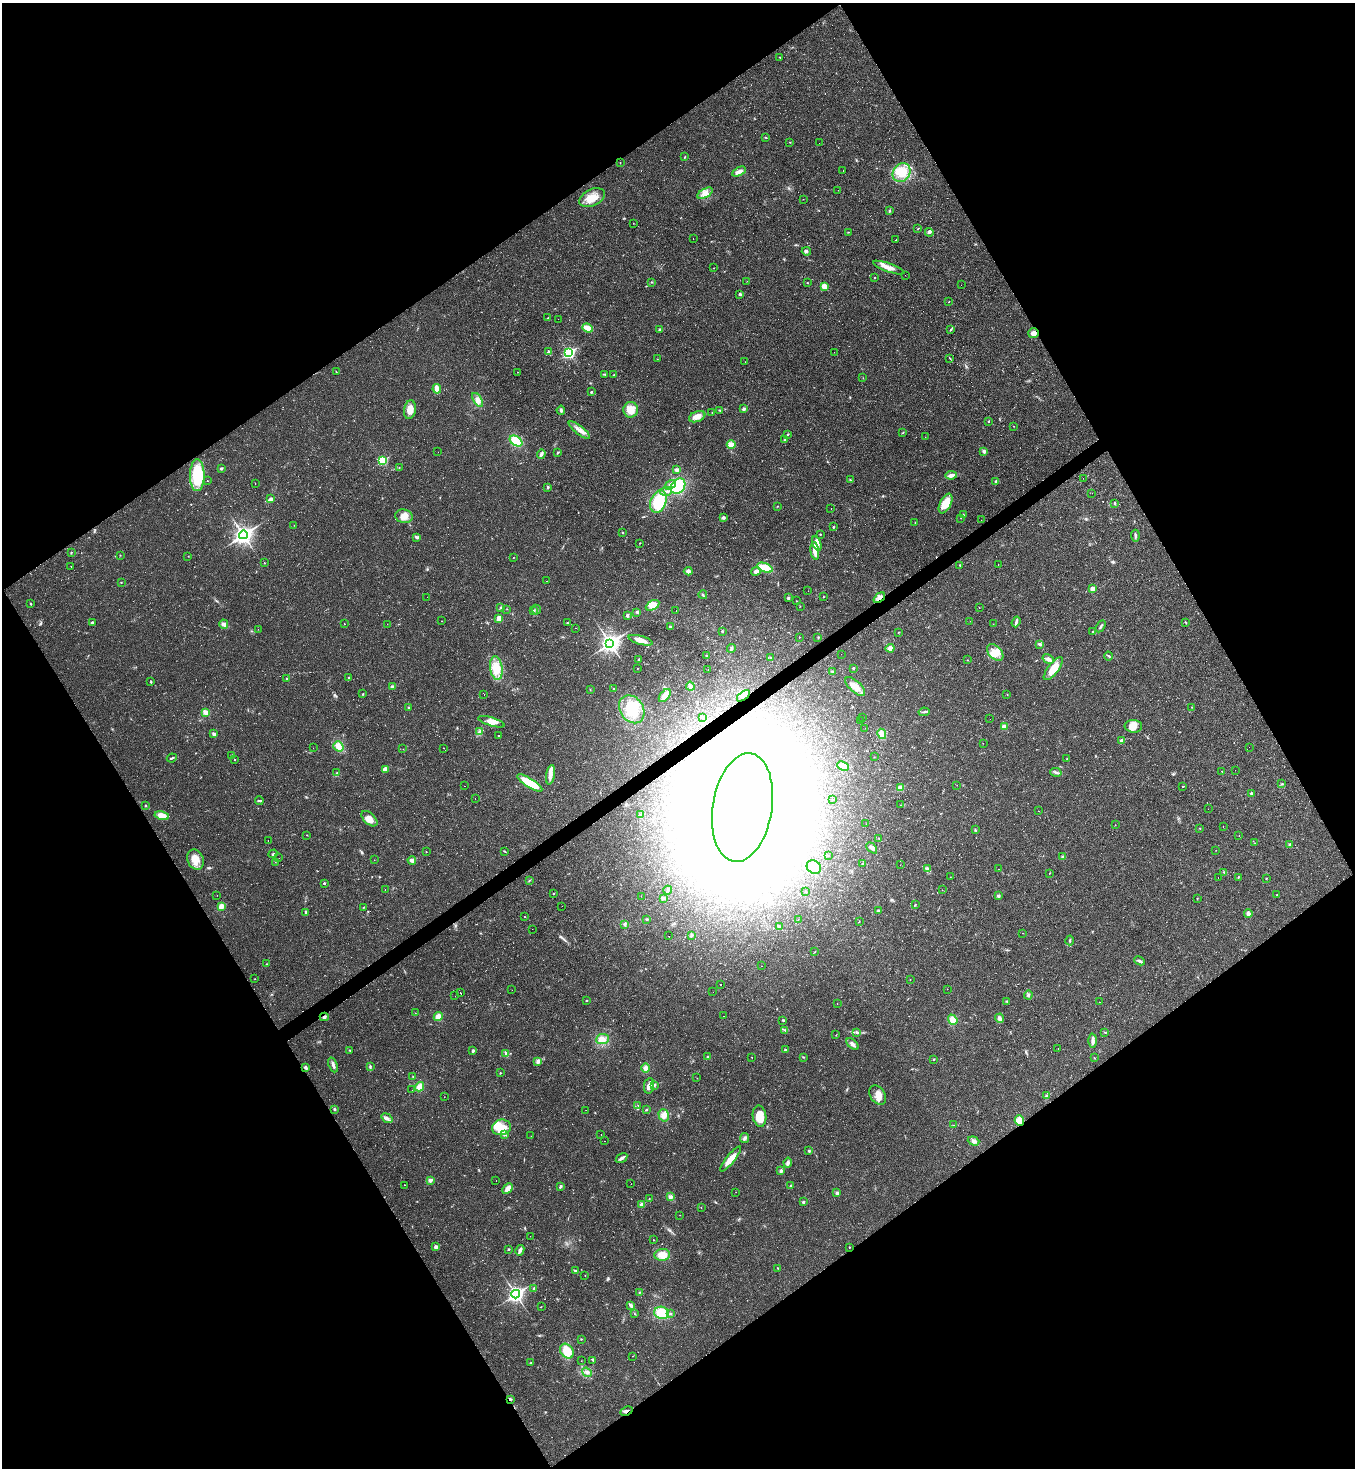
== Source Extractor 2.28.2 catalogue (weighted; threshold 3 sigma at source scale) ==
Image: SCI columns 156-5565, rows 5-5867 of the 5861 x 5867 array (HDU 1 of 3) = the unmasked area's bounding box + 8 px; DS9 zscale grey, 4 x 4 block average (1 PNG px = mean of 4 x 4 image px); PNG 1357 x 1470 px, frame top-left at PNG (2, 3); each listed source drawn as its Kron ellipse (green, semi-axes under 4 px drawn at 4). Shown black and unused: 49% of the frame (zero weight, under 2 of 3 exposures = <1% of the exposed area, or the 3 px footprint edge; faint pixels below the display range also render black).
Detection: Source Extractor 2.28.2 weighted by HDU 2 'WHT'. Background 0.0314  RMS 0.0062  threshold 0.0279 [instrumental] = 3 sigma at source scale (4.5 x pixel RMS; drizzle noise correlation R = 1.50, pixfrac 1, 0.05/0.05 arcsec/px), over >= 5 px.
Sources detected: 557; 3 too faint to see at this stretch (4 x 4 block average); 43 inside a brighter object's white glare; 69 cosmic-ray / hot-pixel residue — neither listed nor drawn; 2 coinciding with a brighter row at this scale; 8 inside a brighter listed object's ellipse — not listed separately; the other 432 listed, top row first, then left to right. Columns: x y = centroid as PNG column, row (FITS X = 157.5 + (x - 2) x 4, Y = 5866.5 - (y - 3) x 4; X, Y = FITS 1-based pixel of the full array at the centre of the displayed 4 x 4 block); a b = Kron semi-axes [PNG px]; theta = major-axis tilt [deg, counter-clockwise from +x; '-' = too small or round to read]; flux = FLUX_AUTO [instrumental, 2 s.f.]
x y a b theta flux
780 57 2 2 - 1.6
766 138 3 2 - 2.1
790 142 2 2 - 1.3
819 143 2 2 - 0.87
685 157 2 2 - 2.7
620 163 2 2 - 0.91
739 171 7 3 27 19
843 171 2 2 - 130
902 173 10 8 51 71
838 190 2 2 - 0.44
705 193 8 4 30 22
592 198 13 8 25 52
803 199 2 2 - 1
889 211 3 2 - 2.8
633 224 2 2 - 0.7
918 228 3 2 - 2.5
848 232 2 2 - 1.6
929 232 4 2 - 3.5
693 238 2 2 - 29
896 240 2 2 - 18
806 251 4 2 - 5.2
714 268 2 2 - 1.5
889 268 16 4 -20 30
905 275 2 2 - 2.9
875 278 2 2 - 1.6
747 281 2 2 - 0.65
652 282 2 2 - 1.6
808 283 2 2 - 1.1
961 285 2 2 - 1
824 286 4 3 - 28
740 294 3 2 - 4.9
949 302 2 2 - 2.1
548 318 2 2 - 1.4
558 319 2 2 - 0.48
588 328 5 3 - 44
660 329 3 3 - 4.7
951 329 4 2 - 3.3
1033 333 5 5 - 17
548 352 3 2 - 3.8
834 352 2 2 - 0.55
569 353 3 2 - 530
950 358 3 2 - 2.2
657 359 2 2 - 0.95
745 362 2 2 - 0.57
336 372 2 2 - 1.5
517 372 2 2 - 0.69
605 374 3 2 - 2.9
614 375 2 2 - 1.7
863 378 2 2 - 1
437 389 5 3 - 43
591 392 2 2 - 3.3
478 400 8 4 -57 16
743 409 3 2 - 7
410 410 9 6 80 31
561 410 4 3 - 6.9
631 410 8 7 - 42
720 411 2 2 - 2.1
712 412 2 2 - 1.3
697 417 8 5 21 24
988 421 2 2 - 6.4
1014 426 2 2 - 1.5
579 430 13 3 -37 23
903 432 2 2 - 1.5
788 434 2 2 - 3.3
925 437 2 2 - 0.64
784 440 3 2 - 2.4
516 441 7 4 -35 80
731 445 4 4 - 29
984 451 3 3 - 8.9
438 452 2 2 - 0.58
558 452 2 2 - 2.1
541 454 4 2 - 10
382 461 2 2 - 250
399 467 2 2 - 1.1
221 468 2 2 - 19
676 470 3 2 - 14
197 475 16 7 -90 180
951 475 6 3 9 17
1083 478 2 2 - 0.83
850 480 2 2 - 2.7
207 481 2 2 - 0.85
996 482 2 2 - 23
255 483 2 2 - 0.96
671 485 6 4 36 16
678 486 8 6 48 110
548 487 3 2 - 4.5
666 491 6 2 5 7.9
1092 493 2 2 - 0.6
271 499 3 2 - 10
658 502 12 7 70 130
945 503 10 5 63 61
1114 503 2 2 - 2.6
777 506 2 2 - 1.1
831 509 2 2 - 0.9
963 514 2 2 - 2.4
404 516 9 6 -9 29
723 518 4 3 - 7.4
961 518 2 2 - 0.74
981 520 2 2 - 0.99
915 523 2 2 - 1.1
294 525 2 2 - 0.57
833 527 2 2 - 3.5
622 533 2 2 - 2.5
820 534 2 2 - 2
243 535 4 3 - 1500
1135 536 6 2 -87 6.9
417 537 4 2 - 5.6
640 543 2 2 - 1.6
817 543 7 4 -71 23
815 551 9 3 -82 44
71 552 2 2 - 2.5
120 555 2 2 - 1.3
188 556 2 2 - 1.9
513 557 2 2 - 1.3
264 563 2 2 - 2.7
998 564 2 2 - 1.1
960 565 3 2 - 2.2
71 566 2 2 - 2
765 568 8 4 -20 61
688 571 4 3 - 10
756 571 5 4 - 12
547 581 2 2 - 1.7
121 582 2 2 - 1.7
1093 589 2 2 - 59
808 591 2 2 - 1
703 595 4 2 - 4.4
427 597 2 2 - 2
823 597 2 2 - 1.5
788 598 2 2 - 7.8
879 598 6 3 39 19
796 601 2 2 - 1.1
30 604 3 2 - 2.7
653 605 7 4 30 38
800 606 2 2 - 1.2
501 608 3 2 - 5.4
979 608 2 2 - 20
507 609 2 2 - 1.2
534 610 2 2 - 3
536 610 5 2 - 6.4
676 611 2 2 - 71
637 612 2 2 - 6
627 616 3 2 - 5
499 619 4 3 - 26
441 621 2 2 - 5.6
970 621 2 2 - 0.59
92 622 3 3 - 5.9
1016 622 5 3 - 7.2
1186 622 3 2 - 1.9
567 623 2 2 - 1.9
224 624 5 4 - 11
344 624 2 2 - 1.3
387 624 2 2 - 0.53
993 624 2 2 - 0.52
1101 626 6 2 58 6.2
670 627 2 2 - 8.9
575 628 2 2 - 3.8
258 629 2 2 - 1.1
722 631 2 2 - 3.4
899 632 2 2 - 1.7
1093 632 2 2 - 2.8
799 637 2 2 - 2.1
818 637 2 2 - 2.2
641 640 12 3 -15 30
610 643 4 3 - 1700
1040 644 3 2 - 6.9
731 648 4 2 - 5.4
890 648 4 3 - 20
995 652 10 6 -46 34
841 654 2 2 - 0.85
707 655 3 2 - 3.2
1108 656 4 2 - 4.6
771 657 2 2 - 1.7
1048 659 6 3 -31 12
638 660 2 2 - 3
967 660 2 2 - 1.2
496 668 12 6 -82 64
853 668 3 2 - 2.8
637 669 2 2 - 1.2
1053 669 14 5 52 52
708 670 2 2 - 0.96
832 671 3 2 - 2
348 678 3 2 - 2.9
287 679 2 2 - 15
151 682 3 2 - 2.9
690 686 4 3 - 10
855 686 12 5 -43 34
392 687 2 2 - 31
590 689 2 2 - 0.99
614 689 2 2 - 4.1
363 694 2 2 - 3.4
484 695 2 2 - 61
1007 695 2 2 - 0.95
665 696 8 4 51 34
743 696 8 4 38 23
409 707 3 2 - 3.2
1192 707 2 2 - 1.2
632 709 15 11 -55 110
205 712 4 3 - 20
924 712 5 2 - 5.7
702 717 4 2 - 2.1
862 717 2 2 - 0.71
990 719 2 2 - 1.4
860 720 2 2 - 0.63
491 722 13 4 -17 28
1133 726 9 6 -2 33
1004 727 2 2 - 71
865 728 2 2 - 1.8
479 732 2 2 - 2.9
214 734 2 2 - 11
882 734 5 4 - 28
499 736 2 2 - 76
1122 741 2 2 - 39
983 743 2 2 - 0.69
338 746 5 4 - 28
1249 747 2 2 - 0.42
313 748 2 2 - 0.75
444 748 2 2 - 5.5
403 749 2 2 - 0.63
232 755 2 2 - 1.1
874 757 2 2 - 0.74
172 758 5 2 - 4.9
1067 759 2 2 - 1.9
234 760 2 2 - 1.7
843 766 6 4 -24 35
385 769 4 3 - 20
1235 770 2 2 - 0.5
1222 771 2 2 - 3.1
1056 772 6 2 -13 7.4
337 773 3 2 - 3.5
550 775 10 4 80 21
530 783 14 4 -32 90
1282 784 3 2 - 1.7
957 785 2 2 - 0.53
465 786 2 2 - 27
1183 786 2 2 - 5.2
900 788 2 2 - 88
1251 793 2 2 - 7.6
475 798 2 2 - 0.67
833 800 2 2 - 0.77
259 801 4 2 - 5.4
900 805 2 2 - 0.6
145 806 2 2 - 1.8
742 807 55 29 81 9600
1208 809 2 2 - 0.44
1039 811 2 2 - 0.52
641 814 3 2 - 2.5
162 816 7 4 -13 30
369 819 9 5 -44 32
866 824 2 2 - 0.54
1115 825 2 2 - 0.75
1223 827 2 2 - 1.9
1200 828 2 2 - 1.6
975 830 2 2 - 3
306 835 2 2 - 1.4
1239 836 2 2 - 1.1
879 838 2 2 - 1.4
268 841 2 2 - 1.4
1255 843 2 2 - 0.73
1290 844 3 2 - 2.8
872 848 6 3 -46 13
1216 850 2 2 - 0.72
505 851 3 2 - 2.6
426 852 2 2 - 1.8
273 854 5 2 - 3.9
828 855 2 2 - 1.8
1063 857 3 3 - 4.7
279 858 2 2 - 1.2
195 860 10 8 -68 42
374 860 2 2 - 0.76
412 860 4 3 - 11
275 862 2 2 - 1.8
862 863 2 2 - 2
900 865 2 2 - 0.76
814 867 7 6 - 35
927 869 4 3 - 6.3
998 869 2 2 - 1.6
1224 872 2 2 - 1.4
1050 873 2 2 - 1.4
950 877 2 2 - 1.4
1218 877 2 2 - 0.7
1238 877 3 2 - 2.3
1266 878 2 2 - 1.5
529 880 2 2 - 1.9
324 883 2 2 - 8.3
385 889 2 2 - 0.64
668 890 4 2 - 6.3
942 890 2 2 - 0.53
806 892 2 2 - 1.7
553 894 2 2 - 2.6
1277 894 2 2 - 1.8
217 895 2 2 - 0.58
641 896 2 2 - 2.4
998 896 3 3 - 6.1
663 898 3 2 - 6
1197 898 2 2 - 1.4
915 904 2 2 - 1.4
221 906 2 2 - 62
562 906 2 2 - 21
364 907 2 2 - 1.6
878 911 3 2 - 4.7
306 912 3 2 - 6.1
1248 914 4 3 - 12
524 916 2 2 - 4.4
647 919 3 2 - 2.7
798 919 2 2 - 2.4
859 921 3 2 - 1.8
625 924 2 2 - 2.8
780 926 3 3 - 7.7
532 929 2 2 - 6.1
1023 933 2 2 - 0.61
691 935 3 2 - 4.4
669 936 2 2 - 27
1070 940 5 2 - 4.1
815 952 2 2 - 1.2
1139 961 5 2 - 8.8
267 964 2 2 - 2.6
761 966 2 2 - 2.6
255 979 2 2 - 1
910 979 2 2 - 1.4
720 985 2 2 - 4.6
947 989 2 2 - 0.59
512 990 2 2 - 1.9
460 992 2 2 - 32
713 992 2 2 - 0.63
1028 995 4 2 - 5.3
455 996 2 2 - 3.4
586 1001 2 2 - 2.9
1007 1002 2 2 - 2
1099 1002 2 2 - 0.96
837 1003 2 2 - 2.6
415 1013 2 2 - 0.84
724 1016 2 2 - 0.67
324 1017 4 3 - 5.9
438 1017 4 4 - 28
999 1018 5 3 - 10
783 1020 3 2 - 3.6
953 1020 5 4 - 35
785 1030 3 2 - 4.1
857 1032 2 2 - 2.6
1105 1032 2 2 - 2.7
836 1035 2 2 - 1
602 1039 6 5 - 26
1093 1041 7 3 88 12
852 1044 7 3 -43 11
1058 1048 2 2 - 0.63
350 1050 3 2 - 2.5
785 1050 3 2 - 3.1
473 1051 3 2 - 6.1
506 1054 3 3 - 5.8
708 1056 3 2 - 2.5
752 1057 2 2 - 1.5
803 1057 3 2 - 2.1
1094 1058 2 2 - 1.6
933 1059 2 2 - 3.4
538 1061 3 3 - 9.9
333 1065 8 3 -69 12
370 1066 4 2 - 4.2
306 1067 4 3 - 6.5
646 1068 4 4 - 14
500 1073 2 2 - 3.5
413 1077 2 2 - 1.8
697 1078 2 2 - 0.79
654 1085 3 2 - 5.5
649 1086 8 5 82 19
419 1087 5 3 - 35
412 1090 2 2 - 1.5
878 1095 10 7 -55 35
1047 1096 2 2 - 5.9
444 1097 2 2 - 5.6
638 1105 2 2 - 1.5
334 1109 3 2 - 2.9
586 1110 2 2 - 9.8
646 1110 3 2 - 2.9
664 1115 6 5 - 20
760 1116 10 7 -81 69
387 1118 6 4 -36 11
1019 1121 5 4 - 42
954 1125 2 2 - 0.95
502 1127 9 8 - 54
505 1135 4 2 - 4
601 1135 2 2 - 8
531 1136 2 2 - 0.89
745 1138 5 3 - 7.9
605 1141 2 2 - 1.5
973 1141 6 4 -20 11
809 1151 2 2 - 5.9
622 1158 6 3 33 11
731 1159 15 4 51 40
788 1163 5 3 - 9.6
781 1171 3 2 - 4.9
430 1180 2 2 - 28
496 1180 2 2 - 0.74
631 1184 2 2 - 0.83
405 1185 2 2 - 0.92
560 1186 4 2 - 6
791 1186 2 2 - 1.7
508 1189 6 3 46 21
736 1192 2 2 - 0.48
837 1193 3 3 - 7.2
671 1197 4 3 - 11
649 1199 2 2 - 1.1
803 1202 4 2 - 3.3
642 1205 2 2 - 46
701 1207 2 2 - 0.86
680 1215 2 2 - 1.1
530 1236 2 2 - 2.5
654 1240 2 2 - 1.4
436 1247 2 2 - 29
849 1247 2 2 - 2
508 1249 2 2 - 3.4
520 1250 5 3 - 12
662 1255 8 6 7 45
778 1268 2 2 - 1.4
575 1271 3 2 - 5.9
585 1275 2 2 - 2.3
534 1288 3 2 - 4.2
639 1292 2 2 - 1.7
516 1294 4 3 - 920
631 1306 3 2 - 17
541 1307 2 2 - 1.2
661 1313 7 6 - 81
670 1313 3 2 - 4.1
634 1314 2 2 - 1.3
581 1339 2 2 - 2.9
567 1351 8 6 -53 65
633 1356 2 2 - 1.8
593 1360 2 2 - 3.5
581 1361 2 2 - 0.6
530 1363 2 2 - 1.6
587 1372 5 2 - 7
510 1399 3 2 - 4.5
626 1411 6 2 25 7.6
Overlapping masked pixels (flux is a lower limit): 7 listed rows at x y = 1033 333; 879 598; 743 696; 742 807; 1019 1121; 510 1399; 626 1411
Diffuse or blended objects may show on this block-average render without a row.